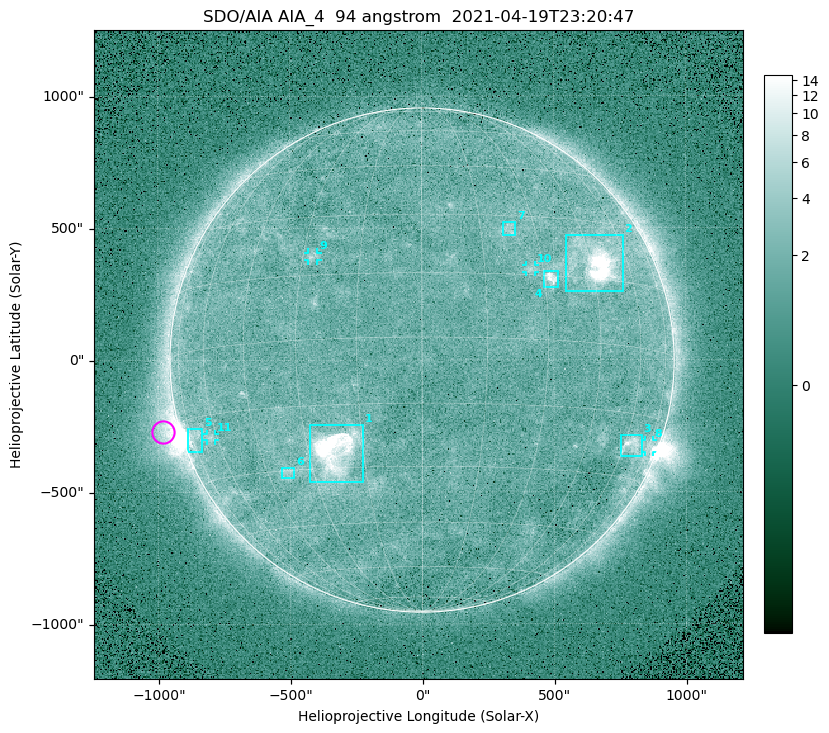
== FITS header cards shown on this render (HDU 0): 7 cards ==
TELESCOP= 'SDO/AIA '
INSTRUME= 'AIA_4   '
WAVELNTH=                   94
WAVEUNIT= 'angstrom'
DATE-OBS= '2021-04-19T23:20:47.12'
CTYPE1  = 'HPLN-TAN'
CTYPE2  = 'HPLT-TAN'

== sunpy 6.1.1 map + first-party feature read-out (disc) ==
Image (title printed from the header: SDO/AIA AIA_4  94 angstrom  2021-04-19T23:20:47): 512 x 512 px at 4.8 arcsec/px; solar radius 955 arcsec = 199 px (full disc in frame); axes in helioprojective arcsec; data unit not stated in the header (colour bar unlabelled)
Orientation: roll -0.137 deg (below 1 deg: not rotated)
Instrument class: DISC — disc imager (sunpy class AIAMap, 94 A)
Bright regions (active regions / flare kernels): reference = the median radial profile (limb darkening/brightening removed); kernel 5 px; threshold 5 sigma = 2.45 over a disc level ~1.72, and >= 1.15x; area >= 9 px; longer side >= 5 px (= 24 arcsec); searched inside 0.97 R_sun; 11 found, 11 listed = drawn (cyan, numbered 1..; 4 of them under ~33 arcsec drawn as corner ticks so the feature stays visible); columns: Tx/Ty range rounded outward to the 10 arcsec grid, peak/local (2 s.f.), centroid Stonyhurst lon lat
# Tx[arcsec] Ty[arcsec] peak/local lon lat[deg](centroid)
1 -430..-220 -460..-240 40 -22 -26
2 540..760 260..470 27 +47 +19
3 750..830 -370..-280 4.8 +64 -22
4 460..520 270..340 7.6 +32 +14
5 -890..-830 -350..-260 5.4 -72 -19
6 -540..-480 -450..-410 2.9 -38 -30
7 310..360 470..520 3 +23 +26
8 840..880 -350..-300 3.2 +74 -21
9 -430..-390 380..410 3.1 -27 +20
10 390..430 330..360 2.9 +27 +16
11 -820..-780 -300..-280 2.8 -63 -20
Off-limb structures (1.02-1.3 R_sun): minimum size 50 px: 6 found; the strongest spans PA ~90..115 deg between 1.02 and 1.2 R_sun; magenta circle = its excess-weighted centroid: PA ~105 deg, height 1.07 R_sun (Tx ~-980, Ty ~-270 arcsec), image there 4.8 x the reference